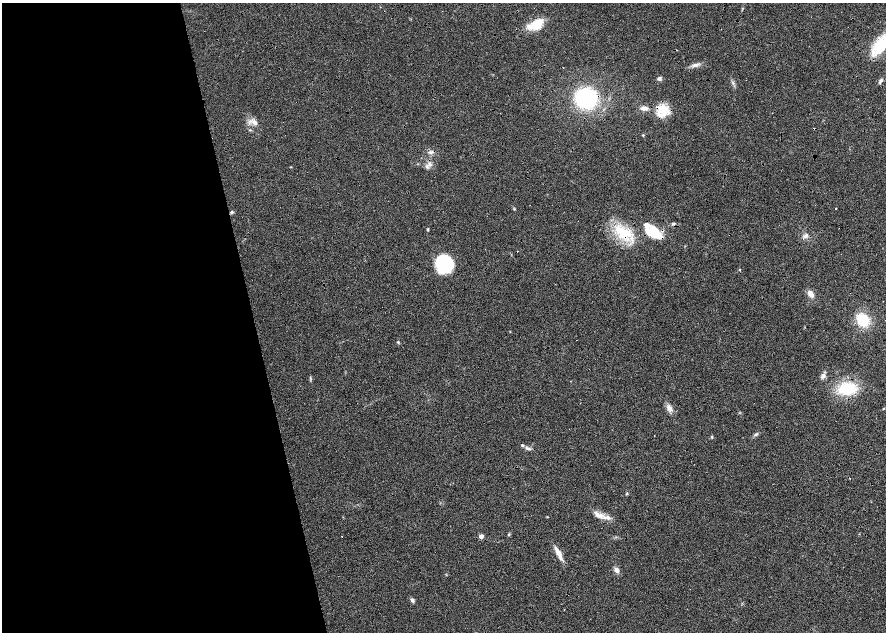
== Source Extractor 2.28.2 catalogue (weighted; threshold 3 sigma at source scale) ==
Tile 9 of 4 x 4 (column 1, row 3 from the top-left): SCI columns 10-1777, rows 1315-2574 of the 7092 x 5198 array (HDU 1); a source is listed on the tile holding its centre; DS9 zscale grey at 2 x 2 block average (1 PNG px = mean of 2 x 2 image px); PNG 888 x 634 px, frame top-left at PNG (2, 3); no overlay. Shown black and unused: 30% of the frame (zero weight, under 4 of 8 exposures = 4% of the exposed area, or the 3 px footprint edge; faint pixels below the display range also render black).
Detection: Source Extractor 2.28.2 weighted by HDU 2 'WHT'; one run over the whole footprint, this tile lists its part. Background 0.023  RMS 0.0036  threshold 0.0146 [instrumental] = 3 sigma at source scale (4.09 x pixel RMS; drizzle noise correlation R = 1.36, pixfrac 0.8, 0.0396/0.0396 arcsec/px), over >= 5 px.
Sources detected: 53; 2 cosmic-ray / hot-pixel residue — not listed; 4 inside a brighter listed object's ellipse — not listed separately; the other 47 listed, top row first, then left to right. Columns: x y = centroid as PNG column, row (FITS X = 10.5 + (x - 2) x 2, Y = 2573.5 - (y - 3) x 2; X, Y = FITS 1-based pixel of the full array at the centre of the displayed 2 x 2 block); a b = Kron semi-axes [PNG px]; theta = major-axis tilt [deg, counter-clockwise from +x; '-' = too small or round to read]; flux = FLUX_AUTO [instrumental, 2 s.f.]
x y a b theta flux
535 24 20 10 30 17
881 45 25 13 54 29
695 65 10 4 3 3.1
659 78 5 4 - 1.7
880 81 8 3 63 1.6
733 83 4 2 - 1.1
586 98 19 18 - 75
644 108 8 5 0 4.1
663 110 17 13 -31 14
255 123 8 5 -52 3.6
250 130 3 3 - 0.64
643 135 3 2 - 0.59
431 152 7 3 1 1.8
430 164 4 2 - 1.2
426 166 5 3 - 1.5
514 209 3 3 - 0.69
836 209 2 2 - 0.79
232 212 4 3 - 1.4
673 224 7 3 12 1.6
428 229 4 2 - 0.89
623 233 25 14 -26 28
654 233 15 10 -27 24
806 236 5 4 - 3.3
517 251 2 2 - 0.65
444 264 15 15 - 54
739 270 3 2 - 0.53
811 294 7 5 -52 6.4
863 320 11 10 - 28
510 331 2 2 - 0.43
398 342 3 3 - 0.75
823 376 7 5 62 3.3
310 378 3 2 - 0.69
847 389 21 14 6 34
669 408 11 6 -52 4.3
884 408 3 2 - 0.52
756 434 7 3 14 1.4
712 437 4 2 - 0.67
528 448 10 3 -17 2.2
627 494 4 3 - 0.75
598 515 17 6 -31 6.8
547 517 3 2 - 0.42
509 535 4 3 - 1
342 536 2 2 - 0.37
481 536 3 3 - 8.5
558 553 18 5 -64 7.9
616 570 6 4 -58 3.6
412 600 6 4 -60 1.9
Overlapping masked pixels (flux is a lower limit): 4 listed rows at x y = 586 98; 663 110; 623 233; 654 233
Isophote crosses this tile's border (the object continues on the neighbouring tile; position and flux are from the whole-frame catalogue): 1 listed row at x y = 881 45